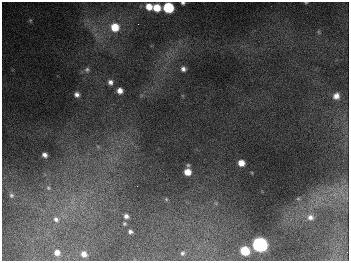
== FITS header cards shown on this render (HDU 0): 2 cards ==
NAXIS1  =                  347
NAXIS2  =                  259

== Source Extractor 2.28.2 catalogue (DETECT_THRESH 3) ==
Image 347 x 259 px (HDU 0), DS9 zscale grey, 1 PNG px = 1 image px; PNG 351 x 263 px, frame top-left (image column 1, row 259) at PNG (2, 2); no overlay
Background 677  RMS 50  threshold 150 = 3 sigma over >= 5 px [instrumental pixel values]
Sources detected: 34; all 34 listed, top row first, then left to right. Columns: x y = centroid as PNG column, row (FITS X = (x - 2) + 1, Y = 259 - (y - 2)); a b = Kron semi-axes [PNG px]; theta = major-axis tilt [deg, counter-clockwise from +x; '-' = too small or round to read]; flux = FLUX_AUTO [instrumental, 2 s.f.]
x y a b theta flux
183 3 4 3 - 6.1e+03
306 3 4 3 - 2.8e+03
149 7 7 6 - 4.3e+04
168 7 7 6 - 2.6e+05
157 8 6 6 - 6.5e+04
30 20 6 5 - 5.3e+03
138 24 2 2 - 2.3e+03
115 27 8 8 - 8.1e+04
319 32 6 4 -71 3.9e+03
87 69 8 7 - 9.4e+03
183 69 6 5 - 1.2e+04
110 82 6 6 - 1.3e+04
120 91 5 5 - 2.2e+04
77 94 5 5 - 1.3e+04
336 96 7 7 - 2.2e+04
98 147 6 4 -19 5.8e+03
44 155 5 4 - 1.4e+04
241 163 6 5 - 3.6e+04
188 165 5 5 - 4.8e+03
187 172 6 6 - 4.0e+04
48 188 7 7 - 1.0e+04
11 195 7 6 - 8.0e+03
166 199 5 4 - 4.3e+03
298 199 6 4 0 3.5e+03
126 216 5 4 - 1.2e+04
310 217 9 8 - 1.8e+04
56 219 8 7 - 1.4e+04
124 224 3 3 - 3.8e+03
130 232 4 3 - 7.5e+03
260 245 7 7 - 1.1e+06
245 251 7 6 - 1.2e+05
57 252 5 5 - 1.8e+04
182 253 4 4 - 5.5e+03
84 254 5 5 - 1.8e+04
At the frame edge (FLAGS 8, measured only in part): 3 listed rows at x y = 183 3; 306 3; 168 7